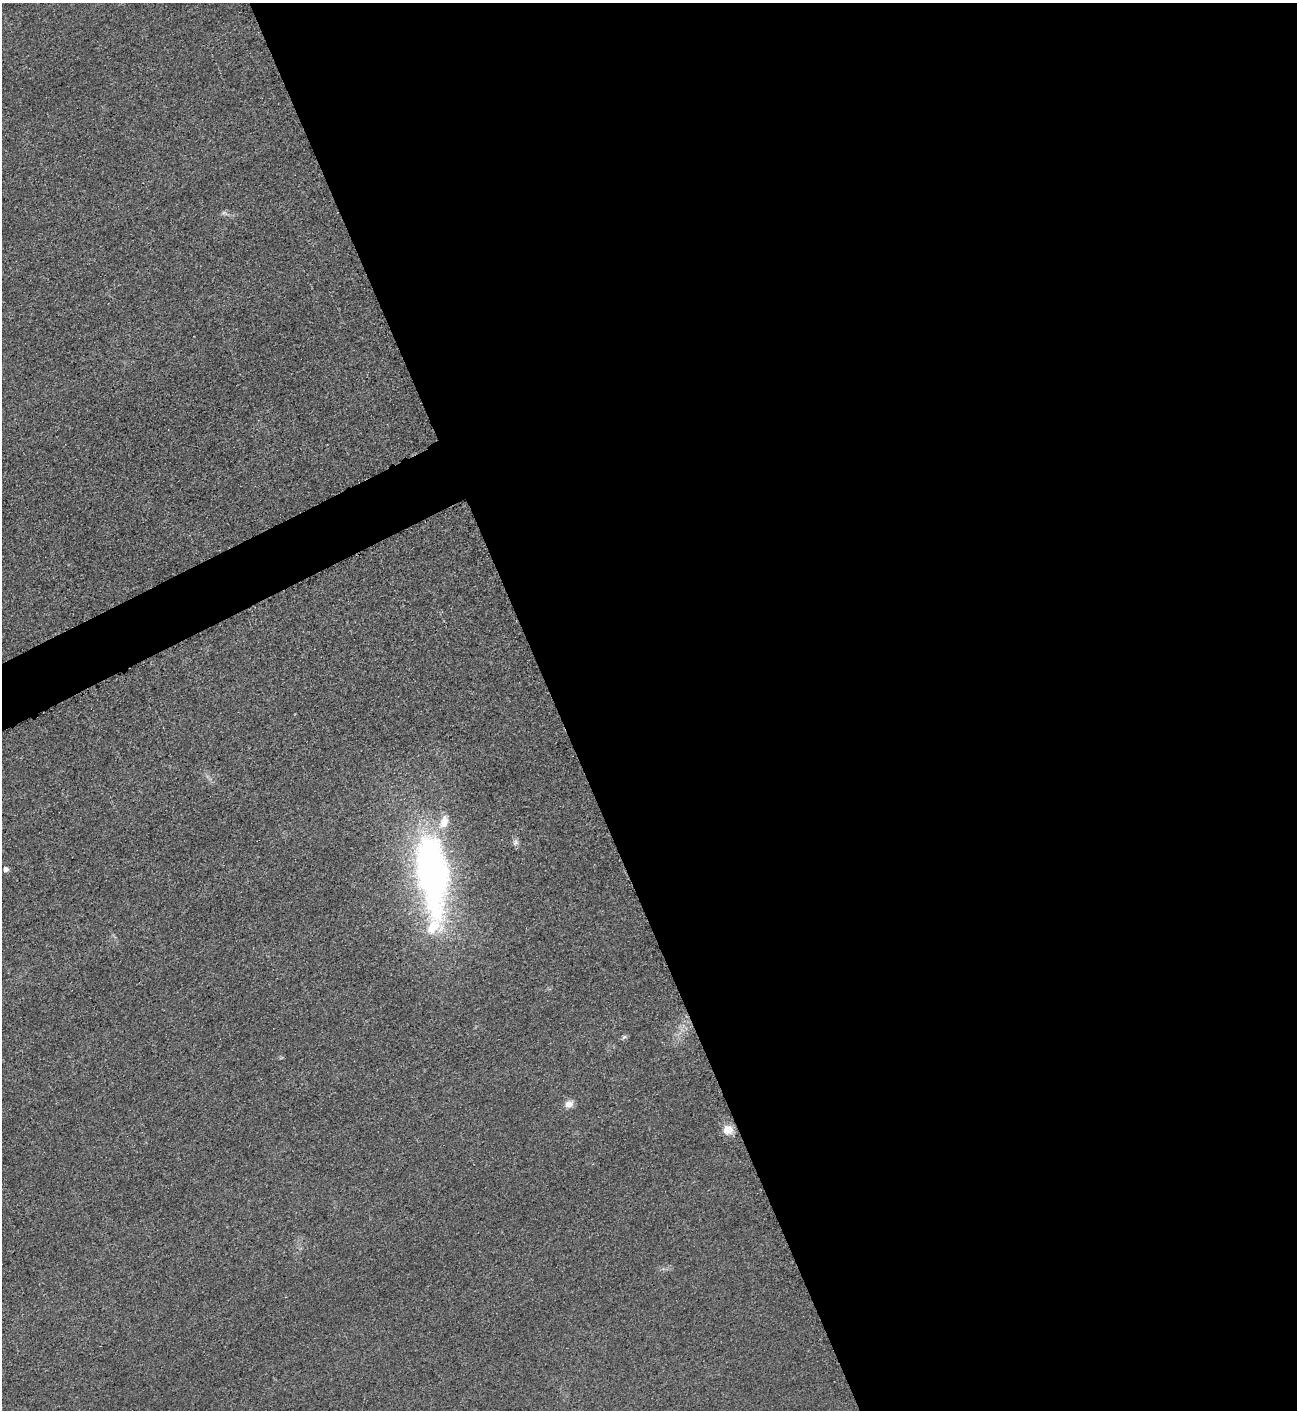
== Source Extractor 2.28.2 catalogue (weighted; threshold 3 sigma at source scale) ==
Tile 8 of 4 x 4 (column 4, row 2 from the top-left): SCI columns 4182-5476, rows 2827-4234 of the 5642 x 5652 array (HDU 1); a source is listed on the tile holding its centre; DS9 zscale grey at full resolution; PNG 1299 x 1412 px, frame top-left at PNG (2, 3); no overlay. Shown black and unused: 59% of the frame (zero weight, under 3 of 5 exposures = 1% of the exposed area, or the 3 px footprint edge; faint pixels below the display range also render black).
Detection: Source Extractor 2.28.2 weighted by HDU 2 'WHT'; one run over the whole footprint, this tile lists its part. Background 0.0193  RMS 0.0051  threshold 0.0227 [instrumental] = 3 sigma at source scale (4.5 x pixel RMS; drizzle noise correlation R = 1.50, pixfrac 1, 0.05/0.05 arcsec/px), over >= 5 px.
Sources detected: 8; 2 inside a brighter listed object's ellipse — not listed separately; the other 6 listed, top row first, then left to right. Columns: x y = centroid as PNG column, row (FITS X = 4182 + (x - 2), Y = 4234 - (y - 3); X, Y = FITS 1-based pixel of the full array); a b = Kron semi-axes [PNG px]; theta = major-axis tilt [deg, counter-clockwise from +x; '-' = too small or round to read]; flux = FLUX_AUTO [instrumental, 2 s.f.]
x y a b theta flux
515 842 7 5 59 1.3
6 869 6 5 - 1.7
432 873 82 30 -83 210
624 1037 7 4 44 0.91
569 1104 11 9 27 3.3
728 1130 11 10 - 5.9